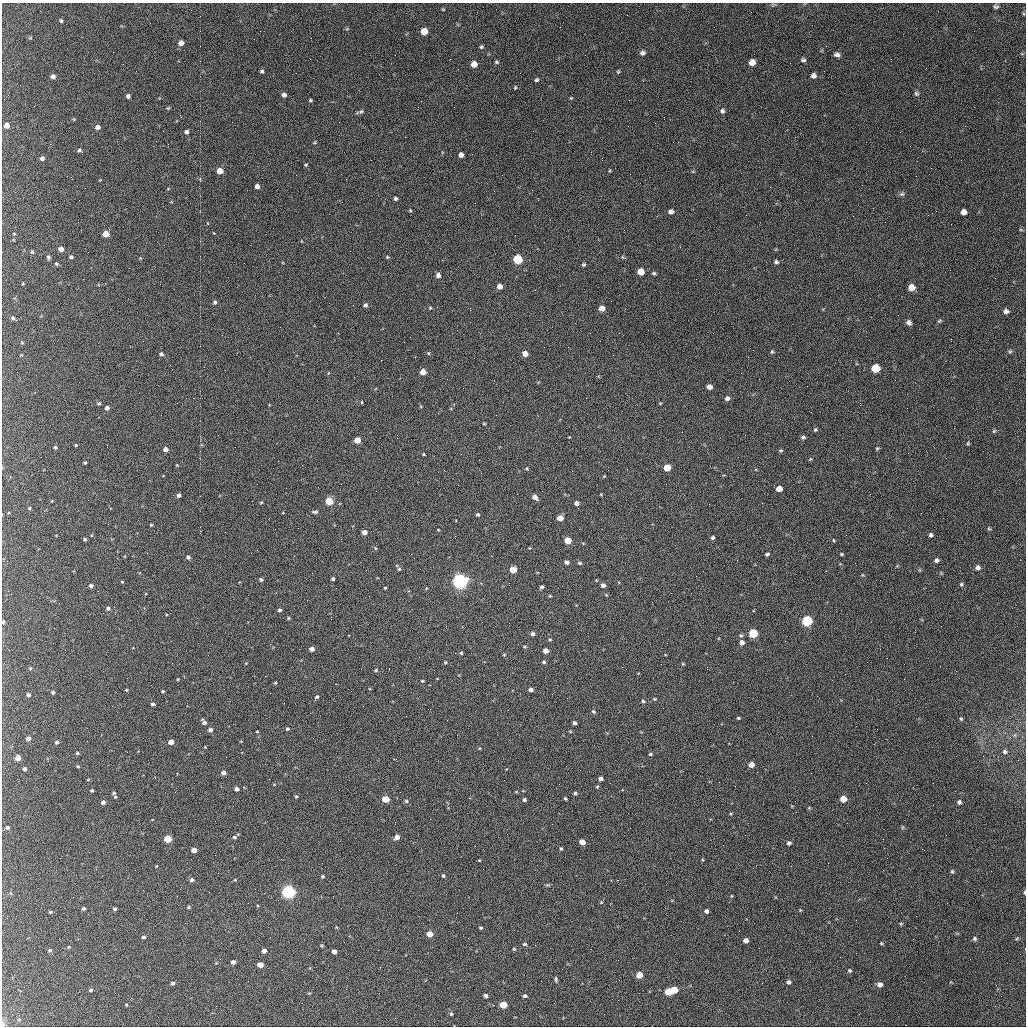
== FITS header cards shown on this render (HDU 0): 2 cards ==
NAXIS1  =                 1024
NAXIS2  =                 1024

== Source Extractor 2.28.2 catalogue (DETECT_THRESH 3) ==
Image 1024 x 1024 px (HDU 0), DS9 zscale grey, 1 PNG px = 1 image px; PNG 1028 x 1028 px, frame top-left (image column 1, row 1024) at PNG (2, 3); no overlay
Background 210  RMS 9.8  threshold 29.3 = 3 sigma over >= 5 px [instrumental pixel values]
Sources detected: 291; all 291 listed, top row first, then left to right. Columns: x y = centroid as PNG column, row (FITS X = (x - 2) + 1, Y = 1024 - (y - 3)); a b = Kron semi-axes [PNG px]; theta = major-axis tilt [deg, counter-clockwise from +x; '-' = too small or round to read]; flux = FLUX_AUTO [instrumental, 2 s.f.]
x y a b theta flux
996 7 7 5 -17 1300
191 10 2 2 - 290
61 21 5 4 - 950
424 31 5 5 - 8700
30 38 5 3 - 570
181 43 5 5 - 3300
481 47 4 4 - 920
642 53 6 5 - 1700
837 54 6 5 - 1900
891 59 3 2 - 530
803 60 5 4 - 1200
496 62 6 4 -27 800
752 62 6 5 - 6000
474 64 5 5 - 6400
262 71 5 4 - 1000
618 72 4 4 - 660
53 76 6 5 - 1900
813 76 5 5 - 2000
536 80 5 5 - 1000
515 88 4 3 - 570
916 93 7 6 - 1200
284 95 4 4 - 2000
128 96 4 4 - 1600
571 98 4 4 - 530
310 100 4 3 - 750
168 108 5 4 - 620
361 111 8 5 29 1400
722 111 6 5 - 1500
664 117 3 2 - 730
7 126 5 5 - 3500
98 127 5 5 - 2200
187 132 5 5 - 1500
315 142 5 3 - 550
866 142 2 2 - 260
50 144 2 2 - 460
168 144 2 2 - 320
80 150 6 4 -41 1200
591 152 2 2 - 490
461 155 5 4 - 2900
42 158 5 5 - 1700
602 158 3 2 - 490
306 165 4 3 - 650
931 168 2 2 - 310
220 171 5 4 - 7500
257 186 4 4 - 2400
168 189 5 3 - 480
902 194 7 5 0 1400
538 198 2 2 - 490
396 199 4 4 - 1400
873 208 3 2 - 540
410 210 5 3 - 620
671 212 5 5 - 2500
963 212 5 5 - 3000
109 229 2 2 - 670
1021 230 6 3 -19 680
14 234 4 3 - 530
106 234 5 5 - 7900
61 249 4 4 - 3900
32 252 4 4 - 930
48 257 6 4 -88 1200
71 257 4 3 - 1100
387 257 5 4 - 720
623 257 8 4 -15 910
517 259 5 5 - 39000
776 262 6 5 - 1200
56 264 4 3 - 790
584 265 4 4 - 1000
641 272 5 5 - 11000
654 273 4 4 - 990
438 275 5 5 - 2600
500 286 5 5 - 4000
911 287 6 5 - 6500
215 302 4 4 - 1200
365 305 5 4 - 1400
430 308 4 4 - 620
470 308 3 2 - 2000
602 308 5 5 - 5600
625 309 2 2 - 300
1006 311 6 5 - 2100
13 318 5 5 - 1200
939 321 7 4 36 900
909 322 7 5 -44 2100
951 339 2 2 - 440
22 343 5 3 - 530
1010 351 5 5 - 930
772 352 5 4 - 850
428 353 4 4 - 680
161 354 5 5 - 1500
525 354 5 4 - 5800
875 368 6 5 - 25000
423 372 4 4 - 8500
709 387 4 4 - 3900
727 398 5 5 - 1900
362 402 4 3 - 600
99 403 4 4 - 1000
860 403 3 2 - 590
107 408 4 4 - 2200
484 424 5 3 - 590
815 430 4 3 - 800
994 431 6 4 44 750
803 437 5 4 - 1100
357 440 5 4 - 8600
968 443 4 4 - 700
76 445 3 3 - 570
55 447 4 3 - 800
877 448 5 4 - 780
165 449 4 4 - 3300
781 450 6 3 -7 690
423 454 3 3 - 670
810 459 6 3 71 580
85 462 3 3 - 720
177 465 3 3 - 470
667 468 5 5 - 13000
527 469 5 3 - 630
779 489 5 4 - 6300
179 495 4 4 - 2200
535 497 5 4 - 3400
329 501 5 5 - 24000
261 502 4 3 - 580
577 503 4 4 - 2900
29 508 4 3 - 600
315 512 7 3 -6 1300
478 515 5 4 - 950
560 518 5 4 - 7300
151 525 3 3 - 710
989 529 5 3 - 680
438 530 3 2 - 460
200 531 3 2 - 12000
364 532 4 4 - 4300
931 535 4 4 - 1300
455 536 3 2 - 700
713 538 4 3 - 1400
85 539 4 3 - 790
568 540 5 4 - 12000
833 540 5 3 - 570
375 548 5 3 - 580
767 554 4 3 - 1200
841 554 4 3 - 850
188 557 5 4 - 1500
937 560 5 4 - 1600
7 561 3 3 - 290
566 562 4 4 - 2200
579 563 4 3 - 920
978 568 6 5 - 2200
399 569 5 5 - 830
513 569 5 4 - 16000
261 579 4 3 - 1300
333 579 4 3 - 1200
459 581 6 5 - 290000
122 582 3 3 - 500
961 584 5 4 - 920
91 585 4 3 - 1700
603 585 5 4 - 2200
542 587 4 3 - 1100
385 588 3 2 - 600
108 608 4 4 - 1400
280 610 4 4 - 1200
331 617 3 2 - 1000
288 618 4 4 - 750
807 621 5 5 - 73000
3 622 4 4 - 930
446 626 2 2 - 440
915 630 2 2 - 500
753 633 5 5 - 38000
533 634 4 4 - 1500
741 635 5 4 - 940
550 639 5 3 - 660
742 642 4 4 - 3000
524 647 4 3 - 610
312 649 4 4 - 3500
545 651 4 4 - 4600
461 653 4 4 - 720
504 654 5 3 - 520
445 662 4 3 - 700
544 662 4 3 - 1000
683 664 4 3 - 570
707 667 3 2 - 970
30 668 4 3 - 720
376 670 4 4 - 820
178 679 4 2 - 490
422 681 3 3 - 690
275 683 4 4 - 620
126 690 3 3 - 680
531 690 4 3 - 2400
163 691 3 2 - 690
53 692 4 3 - 1000
28 695 3 3 - 1400
317 697 5 4 - 1100
654 699 4 3 - 630
643 701 5 4 - 1200
153 704 5 3 - 1500
593 712 5 5 - 1000
738 718 4 3 - 700
961 719 5 4 - 850
204 722 5 4 - 2200
574 723 4 3 - 1600
287 729 4 3 - 1100
210 730 4 4 - 2100
257 731 3 2 - 550
570 731 5 3 - 590
28 738 4 4 - 2300
57 742 4 4 - 1200
171 742 4 4 - 5700
205 747 3 3 - 450
1004 752 6 6 - 1400
77 753 4 4 - 780
650 754 4 3 - 850
18 758 4 4 - 6000
751 765 5 4 - 5800
78 766 4 3 - 740
24 769 4 4 - 1700
223 773 5 4 - 2100
601 779 4 4 - 2300
597 786 5 3 - 570
236 789 4 4 - 2300
92 790 3 3 - 920
114 793 4 3 - 880
575 793 4 4 - 1200
296 796 4 4 - 720
115 797 4 4 - 630
565 798 3 3 - 880
385 799 5 4 - 13000
843 799 5 5 - 8700
524 800 4 3 - 1400
406 801 5 4 - 1000
103 802 4 3 - 1800
959 802 4 4 - 1500
809 808 5 4 - 690
7 828 5 4 - 1400
234 837 4 3 - 920
397 837 5 4 - 3700
168 839 5 4 - 18000
582 842 5 4 - 6600
789 843 5 4 - 1500
561 848 4 3 - 830
194 850 5 4 - 4800
479 860 4 3 - 500
952 871 5 4 - 810
218 873 2 2 - 310
323 876 5 4 - 740
443 876 4 4 - 910
192 880 5 4 - 1600
235 880 4 3 - 510
547 885 7 4 17 760
288 892 6 5 - 200000
1025 892 5 3 - 940
731 896 5 3 - 560
601 902 4 4 - 620
189 907 5 4 - 770
84 908 3 3 - 1200
115 909 4 3 - 960
800 910 4 4 - 520
706 911 4 4 - 2000
50 912 3 3 - 730
7 916 3 2 - 1100
901 924 5 4 - 640
336 927 5 3 - 560
481 928 4 3 - 820
429 934 5 4 - 6500
143 937 4 3 - 1100
1017 938 6 3 20 790
975 939 6 5 - 1100
746 940 4 4 - 3400
881 943 4 3 - 600
525 944 5 4 - 990
322 945 3 3 - 750
69 947 4 4 - 550
514 949 4 4 - 780
1025 949 3 2 - 530
50 950 5 4 - 950
264 951 4 4 - 2400
334 951 4 4 - 3300
233 962 4 4 - 2000
260 965 5 4 - 6100
849 970 5 5 - 890
639 975 5 5 - 10000
556 979 6 3 -89 1000
788 982 5 5 - 1600
172 983 4 4 - 1500
880 984 6 5 - 2800
90 990 4 3 - 860
674 990 5 5 - 12000
668 991 5 5 - 14000
485 995 4 3 - 2100
525 996 4 4 - 1300
126 1004 4 3 - 550
503 1005 5 4 - 15000
216 1006 2 2 - 300
451 1014 5 5 - 990
19 1020 5 3 - 570
3 1025 8 4 68 1000
At the frame edge (FLAGS 8, measured only in part): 4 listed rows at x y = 3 622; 1025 892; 1025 949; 3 1025